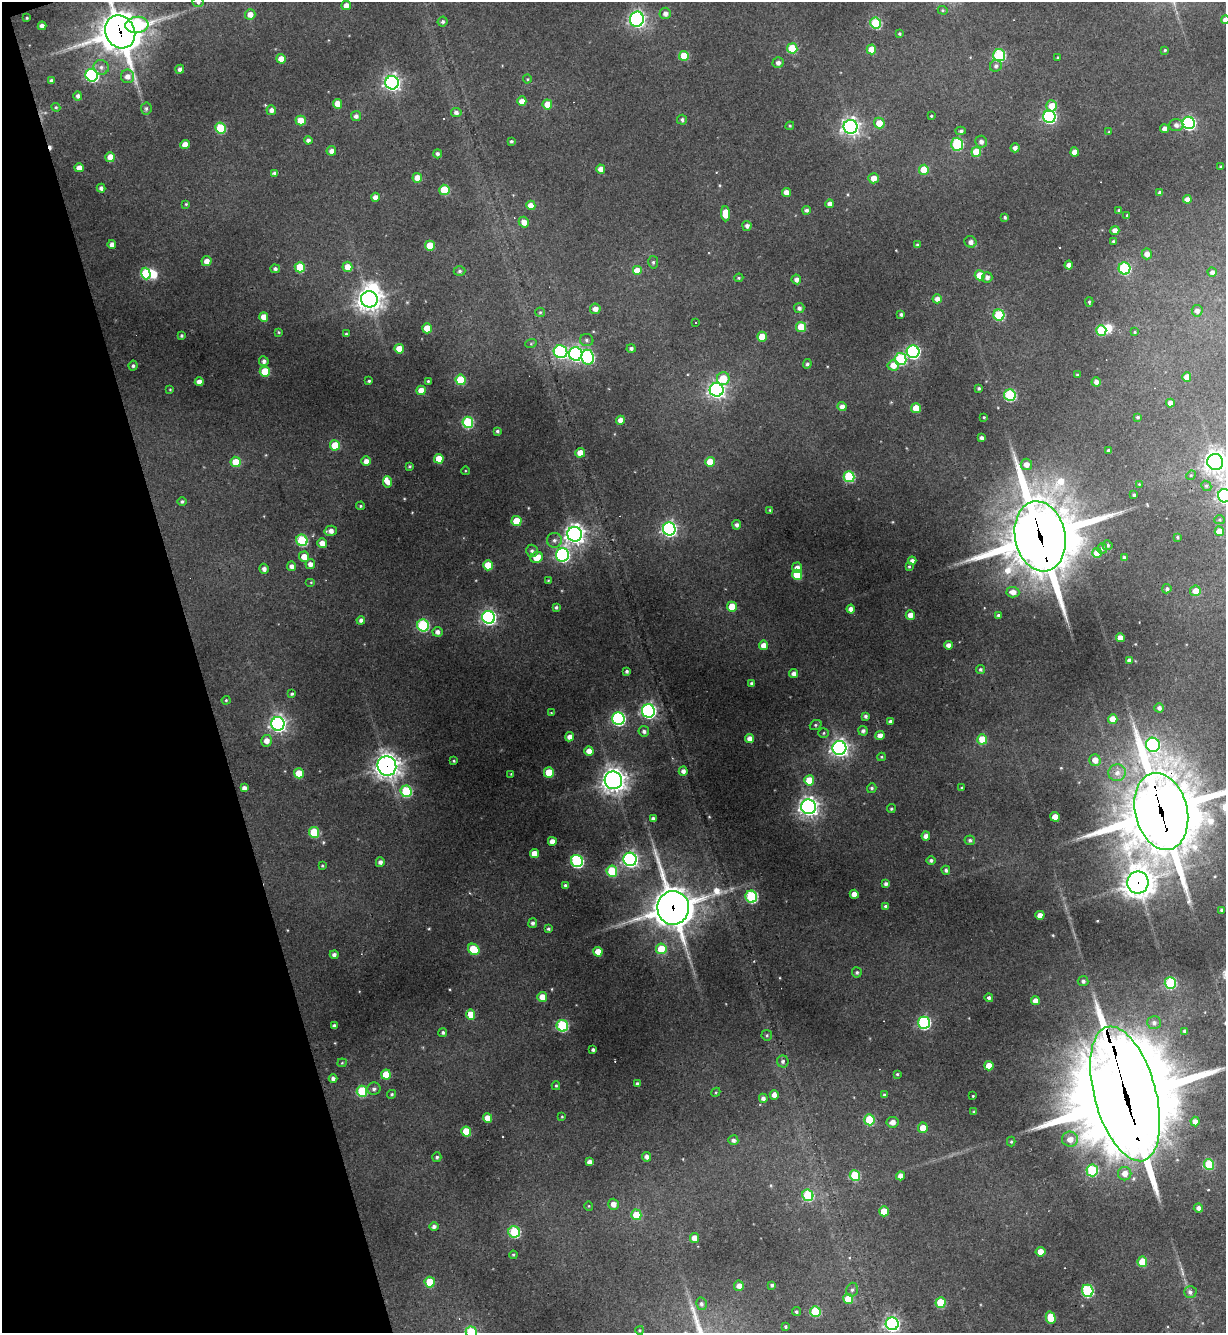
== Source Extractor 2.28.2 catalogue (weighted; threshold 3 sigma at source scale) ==
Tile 5 of 4 x 4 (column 1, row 2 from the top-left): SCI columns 144-1367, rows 2663-3993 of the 5307 x 5324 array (HDU 1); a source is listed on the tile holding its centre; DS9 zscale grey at full resolution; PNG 1228 x 1335 px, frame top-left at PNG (2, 2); each listed source drawn as its Kron ellipse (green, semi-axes under 4 px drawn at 4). Shown black and unused: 16% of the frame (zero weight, under 3 of 4 exposures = <1% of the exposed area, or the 3 px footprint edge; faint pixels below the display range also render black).
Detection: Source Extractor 2.28.2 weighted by HDU 2 'WHT'; one run over the whole footprint, this tile lists its part. Background 0.268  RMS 0.0096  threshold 0.0431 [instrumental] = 3 sigma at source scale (4.5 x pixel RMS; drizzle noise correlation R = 1.50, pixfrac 1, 0.05/0.05 arcsec/px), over >= 5 px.
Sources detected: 393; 1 too faint to see at this stretch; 4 inside a brighter object's white glare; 3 cosmic-ray / hot-pixel residue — neither listed nor drawn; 2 inside a brighter listed object's ellipse — not listed separately; the other 383 listed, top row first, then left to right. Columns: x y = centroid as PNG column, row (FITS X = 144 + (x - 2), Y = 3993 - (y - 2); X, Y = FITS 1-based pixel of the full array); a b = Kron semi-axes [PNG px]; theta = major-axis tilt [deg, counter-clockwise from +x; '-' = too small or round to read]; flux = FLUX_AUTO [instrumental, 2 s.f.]
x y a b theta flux
198 2 5 5 - 2.9
346 5 4 4 - 6.5
943 10 5 4 - 1.2
665 13 5 5 - 5
250 14 5 5 - 7.7
27 18 3 2 - 1.1
637 19 7 7 - 320
1225 20 4 4 - 4.7
443 22 5 5 - 2.1
876 23 5 5 - 71
137 25 11 8 6 82
42 26 4 4 - 4.8
120 32 17 14 -63 2600
899 34 4 4 - 1.4
792 48 5 5 - 39
871 49 5 5 - 16
1165 50 3 3 - 1.2
999 55 6 6 - 98
684 56 5 5 - 27
1058 57 3 3 - 0.95
281 59 5 4 - 12
778 63 5 5 - 3.8
996 66 6 5 - 3
101 67 7 7 - 4
180 69 4 4 - 3.7
92 75 6 6 - 170
128 76 7 6 - 5.9
527 79 4 4 - 1
51 81 4 3 - 2.5
392 83 7 6 - 370
78 96 4 4 - 3.3
522 101 5 4 - 8.2
337 104 5 4 - 9.6
547 104 5 5 - 14
1052 106 5 5 - 15
56 107 4 4 - 1.2
146 108 6 5 - 2.3
271 110 5 4 - 4.6
456 112 5 4 - 3.5
356 116 5 5 - 3.6
931 116 3 3 - 1
1049 117 6 6 - 190
682 120 5 5 - 2.4
301 121 5 5 - 20
879 123 5 5 - 13
1189 123 6 6 - 190
1176 125 7 6 - 4.1
790 126 4 4 - 1.2
851 127 7 7 - 440
220 128 6 5 - 51
1165 129 4 4 - 6
961 131 5 4 - 2.2
1109 132 4 3 - 0.83
308 140 4 4 - 3.6
511 141 3 3 - 1.6
981 142 6 6 - 4.5
957 144 6 5 - 75
185 145 5 4 - 11
1015 148 4 4 - 4.4
331 151 5 4 - 4.7
976 152 5 5 - 24
1075 152 4 4 - 9.2
437 154 4 4 - 2.8
110 157 5 5 - 12
1221 166 3 3 - 1
79 168 4 4 - 7.9
601 169 4 4 - 7
924 170 5 5 - 26
274 173 4 4 - 2.1
417 178 5 4 - 13
874 178 5 5 - 10
101 188 4 4 - 3.5
444 190 5 5 - 40
786 192 4 4 - 7.4
1160 193 4 4 - 3.1
375 197 4 4 - 5.6
1187 199 4 4 - 5.3
186 204 4 4 - 1.1
830 204 4 4 - 6
531 205 5 4 - 10
806 210 4 4 - 2.8
1119 210 4 3 - 1.6
725 214 7 4 -88 15
1127 215 4 3 - 1.2
1005 217 4 3 - 1.7
524 222 5 5 - 7.6
747 226 5 4 - 3.7
1115 230 4 4 - 5.9
1113 241 4 3 - 1.3
970 242 6 5 - 5.2
112 244 4 4 - 6.3
917 245 3 3 - 1.6
430 246 5 5 - 24
1147 254 5 5 - 6.9
206 261 5 5 - 7.2
653 262 6 5 - 1.9
1069 265 4 4 - 6.8
300 267 5 5 - 34
347 267 5 5 - 13
1124 268 6 6 - 85
275 269 4 4 - 2.5
459 271 6 4 1 2
637 271 5 5 - 12
1212 272 4 4 - 3.7
146 274 6 5 - 52
980 275 5 5 - 20
987 277 5 5 - 4
739 278 4 3 - 1.2
796 279 5 4 - 4.7
369 299 8 8 - 880
937 299 4 4 - 6.2
1089 302 5 4 - 1.4
799 308 5 5 - 3.1
595 309 5 5 - 6.3
1197 311 5 5 - 4.2
540 312 5 4 - 1.4
901 315 3 3 - 2.2
999 315 5 5 - 63
264 317 5 4 - 9.4
695 322 3 3 - 1.6
801 327 5 5 - 28
427 328 5 5 - 18
1101 330 5 5 - 48
279 332 4 3 - 1.1
1135 332 3 3 - 1.1
346 334 3 3 - 1.4
181 336 3 3 - 1.6
762 337 5 5 - 14
587 340 7 6 - 2.4
531 343 6 4 20 1.2
631 348 4 4 - 3.1
399 349 5 5 - 15
560 352 7 6 - 140
913 352 6 6 - 200
576 354 7 6 - 250
588 357 7 6 - 120
900 359 6 6 - 85
264 361 5 4 - 3.7
807 364 5 4 - 2.2
893 365 5 5 - 11
133 366 5 4 - 2.1
265 372 5 5 - 34
1077 375 4 3 - 1.4
1187 377 5 4 - 8.5
723 379 6 6 - 24
461 380 5 5 - 38
369 381 4 3 - 1.4
428 381 3 3 - 1.2
199 382 4 4 - 6.9
1096 382 4 4 - 5
979 388 3 3 - 1.9
170 389 4 3 - 0.91
421 390 5 4 - 13
717 390 7 6 - 380
1010 395 6 5 - 96
1170 403 4 4 - 5.6
842 407 5 4 - 6.1
916 408 5 5 - 18
984 417 3 2 - 0.86
1137 417 4 3 - 1.7
620 420 4 4 - 7
468 422 6 5 - 75
497 431 4 3 - 1.8
981 438 4 3 - 3.6
335 445 5 5 - 27
1109 450 3 3 - 2.1
580 453 5 4 - 12
439 459 5 5 - 18
366 461 4 4 - 6.8
236 462 5 5 - 19
710 462 5 5 - 20
1215 462 8 8 - 700
1026 464 6 5 - 7.2
409 466 3 3 - 1.3
465 471 4 3 - 0.84
1191 475 5 4 - 1.2
849 477 5 5 - 70
388 482 5 4 - 7.1
1139 484 4 4 - 0.88
1206 486 5 4 - 1.5
1134 495 3 3 - 1.8
1224 496 6 6 - 290
182 502 5 4 - 1.9
361 506 4 3 - 1.3
770 510 4 3 - 1.3
1219 520 5 4 - 1.4
517 521 5 5 - 27
737 525 4 4 - 3.4
669 529 6 6 - 280
331 531 6 5 - 5.5
1219 531 5 4 - 13
575 534 7 7 - 620
1040 536 35 25 -78 8500
1178 537 3 3 - 1.5
302 540 6 5 - 79
554 540 7 7 - 3.9
322 543 5 4 - 8.2
1107 545 5 5 - 2
1102 548 5 5 - 2.2
532 551 6 6 - 2.5
1097 553 5 5 - 15
563 555 7 6 - 240
304 557 5 5 - 13
537 557 6 5 - 19
1124 558 4 3 - 2.9
912 561 4 4 - 4.6
310 564 5 5 - 6
488 565 5 5 - 23
291 566 5 4 - 4.6
909 567 4 3 - 1.3
797 568 5 5 - 6.2
264 569 5 4 - 4
797 575 5 5 - 34
548 581 4 3 - 0.97
311 582 5 3 - 1
1167 589 5 4 - 2.1
1195 591 5 5 - 12
1013 592 6 5 - 7.4
556 607 4 4 - 2.2
732 607 5 5 - 22
851 609 4 4 - 5.5
910 615 5 4 - 7.9
998 615 3 3 - 2.1
489 617 6 6 - 260
361 620 4 4 - 3.4
423 625 6 5 - 100
437 632 5 5 - 4
1120 638 4 4 - 8.3
763 645 5 4 - 9.2
948 645 4 4 - 5.5
1129 660 4 3 - 2.7
981 670 4 4 - 1.7
626 671 3 3 - 2.2
794 674 4 4 - 4.8
752 683 3 3 - 2
292 694 4 4 - 1.7
226 700 4 4 - 1.1
1159 708 5 4 - 3.5
648 711 6 6 - 260
551 713 3 3 - 0.83
866 716 4 3 - 2.6
618 719 6 6 - 180
1113 719 5 4 - 13
890 722 4 4 - 3.8
278 724 7 6 - 390
816 725 6 5 - 1.7
644 731 5 5 - 3.3
863 731 5 4 - 3.3
824 733 5 4 - 1.4
880 735 4 4 - 6.5
569 737 5 4 - 5.9
749 738 4 4 - 7.1
982 739 5 5 - 25
266 741 6 5 - 7.6
1153 745 7 7 - 190
839 748 7 7 - 420
589 751 5 4 - 9.3
882 757 4 4 - 1.2
1095 760 6 5 - 9
454 761 3 3 - 1.2
387 766 10 9 - 800
683 771 4 4 - 4.4
299 773 5 5 - 20
549 773 5 5 - 30
1117 773 9 8 - 6.7
511 774 4 3 - 0.76
613 780 9 8 - 890
809 780 5 5 - 29
244 788 4 4 - 5.1
872 788 5 5 - 2
962 788 4 3 - 0.97
406 791 6 5 - 78
808 807 7 7 - 510
891 809 4 4 - 1.6
1161 811 39 26 -76 9900
1055 817 5 4 - 12
653 819 4 4 - 3.7
314 832 5 5 - 41
926 836 4 4 - 6.1
970 840 5 5 - 2.3
552 841 4 4 - 8
534 853 4 4 - 12
630 859 6 6 - 310
931 860 4 4 - 2.4
577 861 6 6 - 160
380 862 5 4 - 4.1
322 866 3 3 - 0.97
946 870 4 4 - 2.7
612 871 6 5 - 49
1138 883 11 10 - 1300
886 884 4 4 - 2.9
565 885 4 4 - 2.1
854 894 4 4 - 8.6
751 897 6 6 - 120
885 906 4 3 - 1.6
673 908 17 16 - 3000
1222 910 4 3 - 2.3
1040 915 4 4 - 8.3
533 923 5 4 - 3.1
548 929 4 4 - 1.7
474 949 6 5 - 31
661 949 5 5 - 28
598 952 5 4 - 14
334 955 4 4 - 3.3
857 972 5 5 - 2
1083 981 5 5 - 2.7
1170 983 6 5 - 87
542 997 5 5 - 12
989 998 4 4 - 2.8
1035 1001 4 4 - 7
470 1015 5 4 - 21
1154 1022 7 6 - 3.7
924 1023 6 6 - 150
334 1026 4 4 - 3.4
562 1026 6 5 - 91
1185 1031 4 3 - 2.6
443 1032 4 4 - 2.1
767 1035 5 5 - 1.8
593 1050 3 3 - 2.3
783 1061 6 6 - 2.5
342 1063 5 4 - 1
989 1066 5 4 - 12
897 1074 4 3 - 1.3
386 1075 5 5 - 23
333 1079 4 4 - 3.1
637 1083 4 4 - 2
556 1086 4 4 - 1.2
374 1089 7 6 - 2.9
362 1091 5 5 - 65
716 1092 5 3 - 1
392 1094 4 4 - 1.6
1125 1094 69 31 -75 23000
774 1095 5 4 - 6.2
884 1095 4 3 - 2.2
973 1096 3 2 - 0.86
763 1098 5 4 - 3.5
974 1112 3 3 - 1.2
562 1117 3 2 - 0.87
488 1118 5 4 - 12
869 1120 5 5 - 52
1195 1121 5 4 - 6.2
893 1122 6 5 - 6.8
923 1128 5 5 - 13
466 1132 5 5 - 33
1070 1139 8 7 - 9
733 1140 5 5 - 3.5
1011 1142 5 4 - 1.4
437 1157 5 4 - 1.9
647 1157 5 4 - 4.3
589 1162 4 4 - 5.1
1209 1164 5 5 - 55
1092 1170 6 5 - 75
1125 1174 6 6 - 9.2
855 1175 5 5 - 48
900 1176 4 4 - 6.6
808 1195 6 5 - 68
613 1204 5 5 - 7.4
589 1206 4 4 - 1.1
1198 1208 4 4 - 3.9
884 1211 5 4 - 18
636 1215 5 5 - 27
434 1226 5 4 - 3.3
514 1232 6 5 - 57
694 1238 5 4 - 8.3
1041 1252 5 4 - 14
513 1255 4 4 - 1.3
1142 1262 5 5 - 28
430 1282 5 5 - 29
772 1285 4 4 - 2.2
739 1286 5 5 - 6.9
852 1290 7 5 74 2.3
1088 1291 6 5 - 120
1190 1292 6 6 - 3.3
848 1299 5 5 - 23
941 1303 5 5 - 44
701 1304 6 5 - 2.9
815 1311 5 5 - 53
796 1312 4 4 - 1.8
1051 1318 6 5 - 23
892 1324 6 6 - 310
785 1327 4 4 - 1.7
640 1330 4 3 - 1.1
471 1332 5 5 - 53
Overlapping masked pixels (flux is a lower limit): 7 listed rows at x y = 120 32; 1040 536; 387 766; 1161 811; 1138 883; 673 908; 1125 1094
Isophote crosses this tile's border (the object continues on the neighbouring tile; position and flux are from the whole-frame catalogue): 7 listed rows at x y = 198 2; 1225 20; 120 32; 1215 462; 1224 496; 1161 811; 471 1332